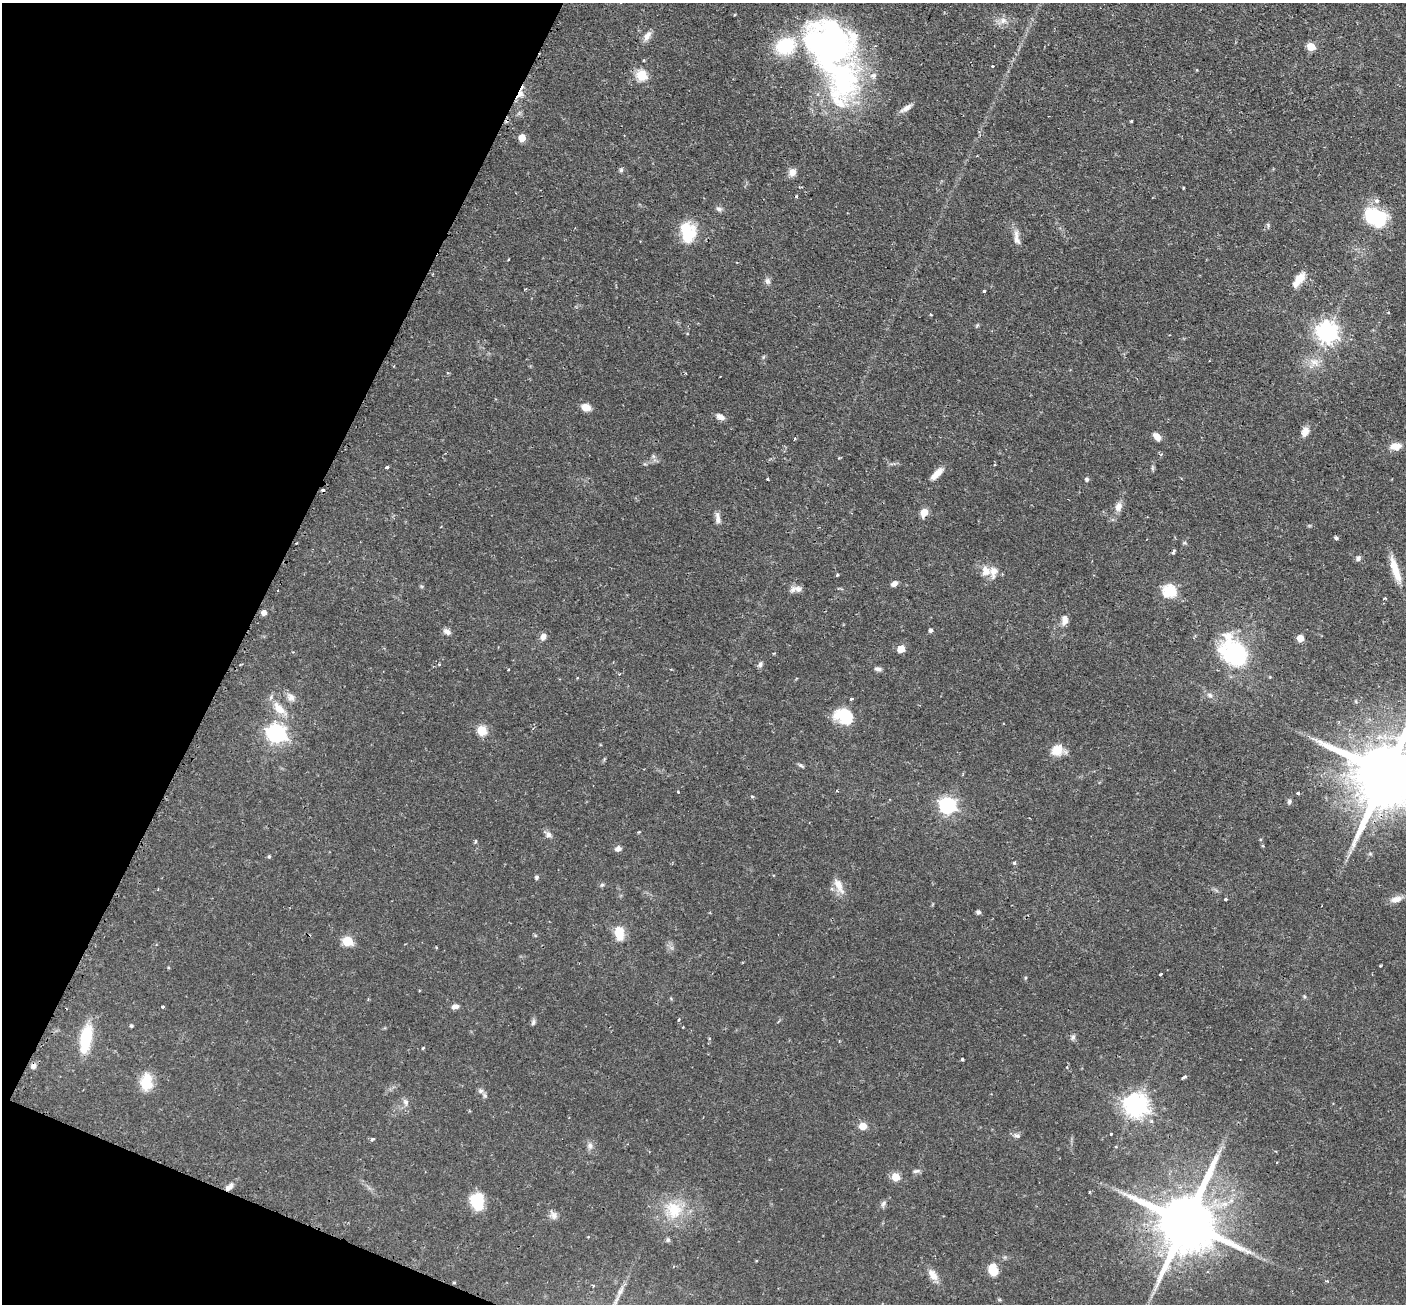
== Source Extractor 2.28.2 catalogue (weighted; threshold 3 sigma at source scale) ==
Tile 9 of 4 x 4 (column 1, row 3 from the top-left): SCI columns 2-1405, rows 1588-2889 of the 5629 x 5644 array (HDU 1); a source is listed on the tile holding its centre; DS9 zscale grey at full resolution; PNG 1408 x 1306 px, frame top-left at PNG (2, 3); no overlay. Shown black and unused: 20% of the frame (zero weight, under 2 of 3 exposures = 1% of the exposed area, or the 3 px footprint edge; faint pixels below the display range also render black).
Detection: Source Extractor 2.28.2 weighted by HDU 2 'WHT'; one run over the whole footprint, this tile lists its part. Background 0.0673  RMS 0.0044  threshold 0.02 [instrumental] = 3 sigma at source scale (4.5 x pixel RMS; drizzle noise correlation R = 1.50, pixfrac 1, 0.05/0.05 arcsec/px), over >= 5 px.
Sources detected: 142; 2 inside a brighter object's white glare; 2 cosmic-ray / hot-pixel residue — not listed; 7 inside a brighter listed object's ellipse — not listed separately; the other 131 listed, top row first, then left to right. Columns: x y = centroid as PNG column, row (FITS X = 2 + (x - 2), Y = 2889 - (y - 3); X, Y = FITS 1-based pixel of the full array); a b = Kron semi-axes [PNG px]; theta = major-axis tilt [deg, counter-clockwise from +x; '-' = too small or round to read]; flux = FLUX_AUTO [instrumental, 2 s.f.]
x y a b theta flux
734 15 4 2 - 0.37
1003 21 8 5 57 1.8
647 36 14 8 59 2.6
1311 47 5 5 - 12
834 48 64 55 84 150
992 66 3 3 - 0.48
642 75 5 5 - 29
520 94 15 7 62 4.6
906 108 15 6 34 2.5
1131 121 3 3 - 0.44
522 138 5 5 - 8.1
621 170 5 5 - 0.81
792 172 9 8 - 2.9
1183 188 4 2 - 0.39
1377 200 4 4 - 2.1
719 209 8 6 -16 1.2
1375 218 22 16 -30 29
687 237 25 13 55 13
1016 240 16 8 -69 3
1299 279 15 9 49 5.3
767 281 9 7 -90 1.5
984 291 3 3 - 0.81
931 314 3 3 - 0.66
1327 332 7 7 - 270
1314 362 13 9 -13 4
586 407 9 7 -12 4.4
720 417 10 6 -25 2.5
1305 432 11 8 71 3.5
1157 437 9 6 -45 3.5
794 439 4 2 - 0.44
1396 446 12 8 4 4.4
653 456 7 4 -71 0.91
387 467 3 3 - 2.1
1152 468 7 4 -72 0.68
937 474 20 7 43 4.1
767 479 3 3 - 0.73
1087 479 5 4 - 0.97
1118 507 12 8 81 2.9
924 512 6 6 - 6.7
718 518 15 6 -82 2.3
1336 538 4 4 - 0.94
1173 551 8 3 57 0.73
1358 558 7 6 - 1.3
1394 567 25 10 -77 7.5
985 571 12 10 -88 4.6
837 575 4 3 - 0.48
894 584 8 5 36 1.8
798 589 12 8 -14 2.5
1169 591 6 6 - 48
1385 598 3 3 - 0.52
264 613 5 4 - 2.7
1065 619 12 8 85 2.9
931 630 4 4 - 1.3
447 632 10 7 -29 1.9
543 636 8 7 - 2.1
1300 638 5 5 - 7.5
901 649 5 5 - 9.4
1235 652 30 21 -50 50
760 665 9 6 78 1.2
878 669 9 5 -7 1.2
508 670 3 2 - 0.41
1210 695 7 6 - 1.4
291 697 11 9 -88 2.4
851 699 3 3 - 0.95
279 709 20 10 -43 6.9
844 716 22 15 -24 15
482 730 5 5 - 22
276 733 8 7 - 200
1057 750 13 12 - 6.3
801 766 9 4 -30 0.81
1387 773 25 17 62 5700
837 791 3 3 - 0.48
678 792 3 2 - 0.37
1298 793 3 3 - 0.92
752 797 5 3 - 0.53
1289 801 6 5 - 0.99
947 805 7 7 - 130
548 835 8 7 - 1.6
475 842 6 3 71 0.47
618 849 7 6 - 1.9
1370 854 6 4 18 0.58
269 856 5 4 - 0.54
1014 863 4 4 - 0.73
537 877 5 5 - 0.79
602 885 6 4 44 0.72
839 886 22 9 -64 4.9
1225 899 3 3 - 1.5
1396 899 16 8 16 3.5
978 912 5 5 - 0.93
619 933 16 10 -82 8
348 941 6 5 - 22
1380 966 3 2 - 0.41
1160 974 4 2 - 0.55
1025 978 5 3 - 0.53
1304 996 6 3 -71 0.58
162 1007 3 3 - 1
455 1007 9 5 15 1.8
679 1019 5 2 - 0.52
533 1022 10 5 72 1
131 1026 4 4 - 0.7
1073 1037 6 6 - 1.1
85 1038 31 14 78 16
423 1048 4 3 - 0.53
962 1059 3 3 - 0.98
33 1066 8 7 - 1.6
1183 1077 6 2 38 0.98
146 1082 21 14 86 9
480 1091 8 7 - 1.4
406 1102 9 7 -63 1.7
1136 1105 8 7 - 380
863 1126 7 6 - 5.2
1111 1134 3 3 - 0.77
1017 1136 9 6 -2 1.3
372 1139 5 4 - 0.78
590 1146 10 7 88 1.8
1116 1147 3 3 - 0.65
916 1171 9 4 18 1.1
896 1177 5 5 - 14
229 1187 12 6 42 2.4
1089 1192 4 2 - 0.39
478 1201 19 14 -79 13
884 1203 8 6 49 1.3
674 1210 27 22 -68 16
554 1216 11 8 -63 2.2
1186 1222 19 15 64 3800
668 1240 7 5 89 0.86
993 1270 13 9 -72 6.8
933 1275 17 9 -55 4.1
1327 1281 6 4 -9 0.49
454 1283 4 3 - 0.47
620 1292 7 4 89 1.2
Overlapping masked pixels (flux is a lower limit): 4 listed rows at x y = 520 94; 1387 773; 229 1187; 1186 1222
Isophote crosses this tile's border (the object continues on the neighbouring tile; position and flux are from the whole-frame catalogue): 1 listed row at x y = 1387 773